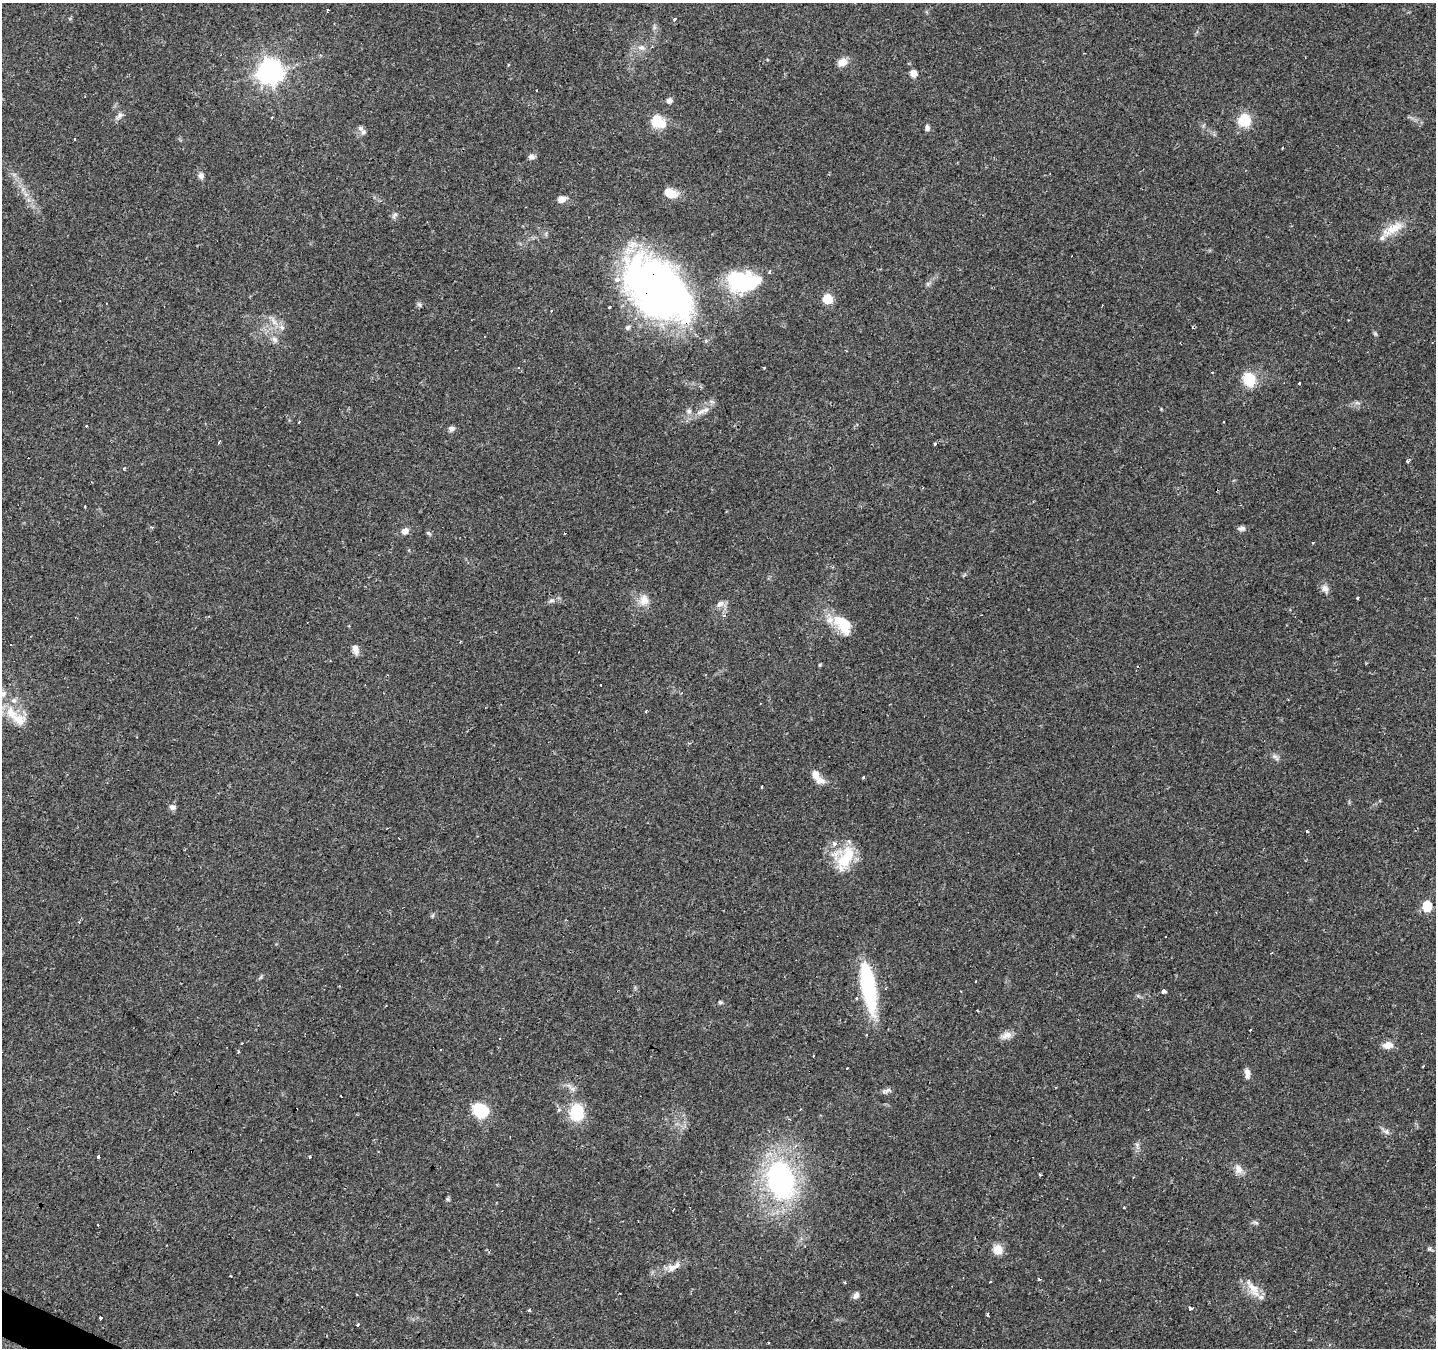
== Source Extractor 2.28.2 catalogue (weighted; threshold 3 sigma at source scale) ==
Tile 7 of 4 x 4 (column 3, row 2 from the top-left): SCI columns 2869-4302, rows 2888-4233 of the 5741 x 5842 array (HDU 1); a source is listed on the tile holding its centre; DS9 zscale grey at full resolution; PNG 1438 x 1350 px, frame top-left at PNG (2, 3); no overlay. Shown black and unused: <1% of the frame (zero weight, under 2 of 3 exposures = <1% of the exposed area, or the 3 px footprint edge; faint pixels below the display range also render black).
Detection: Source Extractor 2.28.2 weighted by HDU 2 'WHT'; one run over the whole footprint, this tile lists its part. Background 0.106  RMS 0.0056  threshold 0.0254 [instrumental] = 3 sigma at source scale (4.5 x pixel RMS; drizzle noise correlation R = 1.50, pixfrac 1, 0.0396/0.0396 arcsec/px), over >= 5 px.
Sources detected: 136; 4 inside a brighter object's white glare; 24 cosmic-ray / hot-pixel residue — not listed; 11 inside a brighter listed object's ellipse — not listed separately; the other 97 listed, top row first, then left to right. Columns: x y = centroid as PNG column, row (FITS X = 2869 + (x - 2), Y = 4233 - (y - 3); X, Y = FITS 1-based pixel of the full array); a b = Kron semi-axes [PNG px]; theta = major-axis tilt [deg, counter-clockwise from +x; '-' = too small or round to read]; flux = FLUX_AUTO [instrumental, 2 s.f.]
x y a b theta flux
328 10 3 3 - 0.97
675 19 4 3 - 3.8
642 48 9 7 -23 2.7
842 62 11 9 23 4.5
270 72 10 9 - 350
913 73 7 7 - 4.2
536 90 3 2 - 0.77
669 100 6 6 - 2.4
119 116 13 6 50 2.2
1244 121 7 6 - 48
659 123 18 10 8 11
361 128 10 5 -45 1.8
927 128 8 6 -82 1.7
1282 148 3 2 - 0.54
531 157 9 6 -12 1.7
201 176 8 7 - 2
670 193 16 9 -23 8
561 199 10 7 15 3.7
395 215 11 5 59 1.5
1393 229 34 12 29 11
742 282 34 24 -7 42
657 289 81 50 -42 270
827 299 6 6 - 21
419 305 7 5 -67 1.1
273 321 14 5 -57 3
282 327 8 6 -21 2
275 339 9 7 -45 2.3
1212 373 3 2 - 0.51
1249 379 16 13 -63 14
1299 383 3 3 - 4.9
1357 403 9 3 -5 1.1
689 411 8 6 -35 1.8
701 412 12 7 34 3.3
299 422 3 3 - 1.8
86 426 3 3 - 1.4
451 429 8 7 - 1.8
219 442 4 3 - 1.9
935 444 3 3 - 3.4
1408 461 3 3 - 12
124 468 3 3 - 1.2
923 488 3 3 - 0.46
85 506 3 2 - 0.48
1242 528 8 7 - 1.9
405 531 6 6 - 4.4
1313 542 3 3 - 2
1325 588 10 8 -61 2.9
1357 598 3 3 - 0.98
551 600 9 4 1 1.4
644 600 16 13 78 5.8
720 604 11 8 39 2.9
841 621 25 15 -7 12
460 642 3 2 - 0.43
355 649 11 6 -71 3.5
820 665 4 4 - 0.56
11 713 23 14 -57 13
1275 757 13 5 -44 1.7
816 774 14 9 -72 4.4
863 777 3 3 - 3
762 786 3 3 - 1.5
172 807 9 7 -21 1.9
1307 831 3 3 - 1.3
835 844 3 3 - 7.2
846 858 36 16 62 20
1427 906 9 8 - 13
1166 936 3 3 - 1.5
867 980 53 15 -80 47
976 981 3 2 - 0.88
1163 991 4 4 - 16
720 1002 6 5 - 0.85
1250 1030 2 2 - 0.4
1006 1035 15 8 25 3.9
1388 1045 13 9 12 4.5
238 1051 3 3 - 1.5
1423 1066 3 3 - 1.3
1247 1073 12 7 -83 3
886 1090 14 5 25 1.8
481 1110 14 11 -32 25
576 1112 20 16 83 19
1386 1131 9 7 -22 2
98 1156 4 3 - 5.4
309 1156 3 3 - 2.6
1238 1169 13 10 -80 3.9
780 1180 33 23 -73 120
447 1199 7 4 -89 0.84
1124 1207 3 3 - 1.2
673 1209 4 2 - 1.2
1256 1223 8 3 -19 0.96
998 1249 11 11 - 6.1
1430 1249 7 5 -24 1
671 1268 12 10 16 3.9
990 1282 3 2 - 1.2
1253 1288 26 12 -53 8.1
856 1296 9 7 56 2
1190 1308 4 4 - 5.3
988 1314 4 3 - 3
101 1318 4 3 - 7.2
358 1325 3 3 - 2.8
Overlapping masked pixels (flux is a lower limit): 1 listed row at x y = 657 289
Unlisted compact peaks at least as high as the median listed source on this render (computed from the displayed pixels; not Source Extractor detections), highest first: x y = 529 1310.